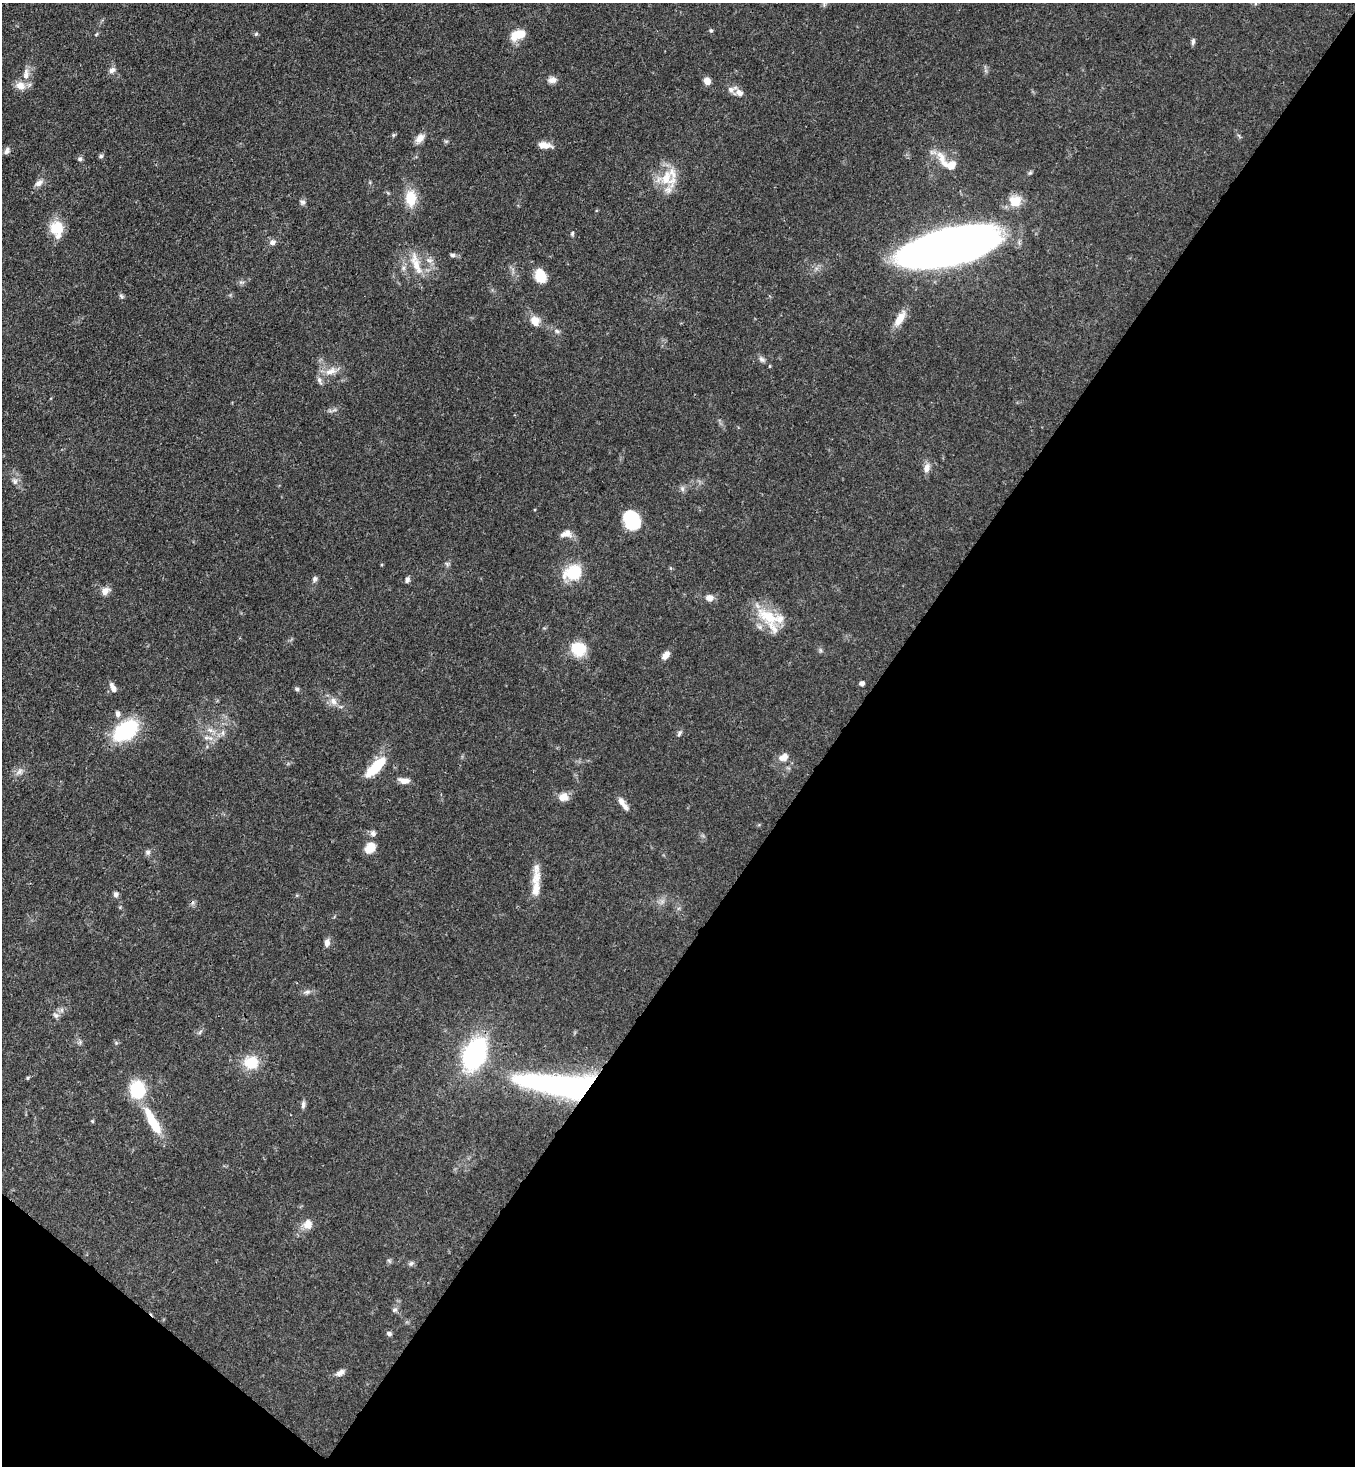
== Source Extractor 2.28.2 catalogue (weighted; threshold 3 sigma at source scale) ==
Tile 15 of 4 x 4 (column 3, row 4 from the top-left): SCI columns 3068-4420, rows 60-1523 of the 5996 x 5974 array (HDU 1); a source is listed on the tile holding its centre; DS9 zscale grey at full resolution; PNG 1357 x 1468 px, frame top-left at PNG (2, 3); no overlay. Shown black and unused: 40% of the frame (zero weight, under 3 of 4 exposures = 7% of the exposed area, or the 3 px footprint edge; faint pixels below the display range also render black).
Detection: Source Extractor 2.28.2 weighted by HDU 2 'WHT'; one run over the whole footprint, this tile lists its part. Background 0.0681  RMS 0.0035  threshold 0.0158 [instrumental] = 3 sigma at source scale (4.5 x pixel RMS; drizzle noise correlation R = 1.50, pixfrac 1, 0.05/0.05 arcsec/px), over >= 5 px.
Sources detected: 102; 9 inside a brighter listed object's ellipse — not listed separately; the other 93 listed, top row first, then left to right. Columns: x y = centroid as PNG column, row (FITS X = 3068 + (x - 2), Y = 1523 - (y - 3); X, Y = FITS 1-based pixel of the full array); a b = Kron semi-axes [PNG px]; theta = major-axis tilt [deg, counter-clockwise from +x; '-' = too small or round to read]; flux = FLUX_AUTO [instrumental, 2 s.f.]
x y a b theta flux
711 30 6 4 -67 0.53
96 34 6 4 46 0.41
256 34 6 5 - 0.52
518 35 14 9 22 7.4
1193 42 8 5 84 0.89
112 70 8 7 - 1.6
26 74 17 9 84 3.5
552 80 11 8 5 2
707 81 7 6 - 2.8
739 93 12 8 -6 2.2
393 135 5 5 - 0.51
420 138 13 8 51 2.7
544 145 16 7 -5 3.4
7 151 11 6 69 1.1
101 156 5 5 - 0.65
80 159 6 6 - 0.87
948 163 32 12 -38 7.7
1030 173 6 4 18 0.52
667 178 29 21 -14 10
39 183 10 7 36 1.9
411 198 19 13 -90 8
1015 201 16 15 - 5.6
303 202 8 7 - 0.97
57 228 17 17 - 7.8
572 234 6 4 75 0.57
273 242 8 7 - 1.5
947 248 68 24 13 440
452 255 8 5 -14 0.84
429 260 9 6 -2 1.5
416 263 36 11 -72 6.7
403 268 6 6 - 0.96
541 276 14 10 -67 7.6
241 282 8 4 -1 0.76
121 296 8 5 -37 0.69
900 319 20 9 60 5
535 321 13 11 -67 3.9
557 331 7 5 -22 0.89
761 359 9 7 -55 1.1
331 371 18 9 25 3.8
927 468 12 8 71 2.2
15 481 8 8 - 1.4
682 489 8 6 -88 1
632 525 22 16 -15 9
566 534 14 9 11 2.7
447 564 7 5 -46 0.69
574 573 8 7 - 31
315 579 8 6 74 0.98
407 580 8 5 81 0.94
105 591 11 8 38 2.4
709 598 9 7 -2 2.2
768 617 36 17 -29 13
578 649 16 13 -31 11
820 650 7 4 -71 0.6
666 655 11 6 51 2.4
862 683 4 4 - 1.5
113 688 13 6 -62 2.1
297 689 7 5 -44 0.75
333 701 12 8 -64 2.2
118 714 8 6 -80 1.3
126 730 22 13 35 34
222 733 9 6 84 1.2
679 733 10 4 57 0.82
206 738 11 5 10 1.5
783 757 13 8 23 2.8
375 767 32 11 45 10
20 771 10 6 59 1.5
404 781 14 7 -7 2.4
563 797 13 10 -4 3.3
623 803 18 6 -55 2.5
373 833 8 7 - 1.2
370 848 14 10 46 4.4
148 852 7 7 - 1
535 879 26 12 73 4.7
116 894 7 6 - 1.1
327 943 9 6 80 1.8
307 992 9 6 9 1.2
56 1015 10 7 -32 1.2
200 1032 8 4 53 0.64
116 1043 6 4 46 0.51
474 1054 13 9 67 150
251 1062 16 14 -8 9.2
28 1078 5 4 - 0.43
561 1085 93 23 -6 100
138 1090 13 11 87 22
303 1105 10 5 81 1.1
92 1121 5 4 - 0.36
152 1121 35 9 -62 12
308 1224 11 10 - 3.3
389 1260 7 4 -2 0.57
411 1263 8 6 39 0.89
395 1310 7 5 19 0.86
389 1334 6 5 - 0.99
340 1373 12 7 31 1.9
Overlapping masked pixels (flux is a lower limit): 2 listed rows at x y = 947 248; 561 1085